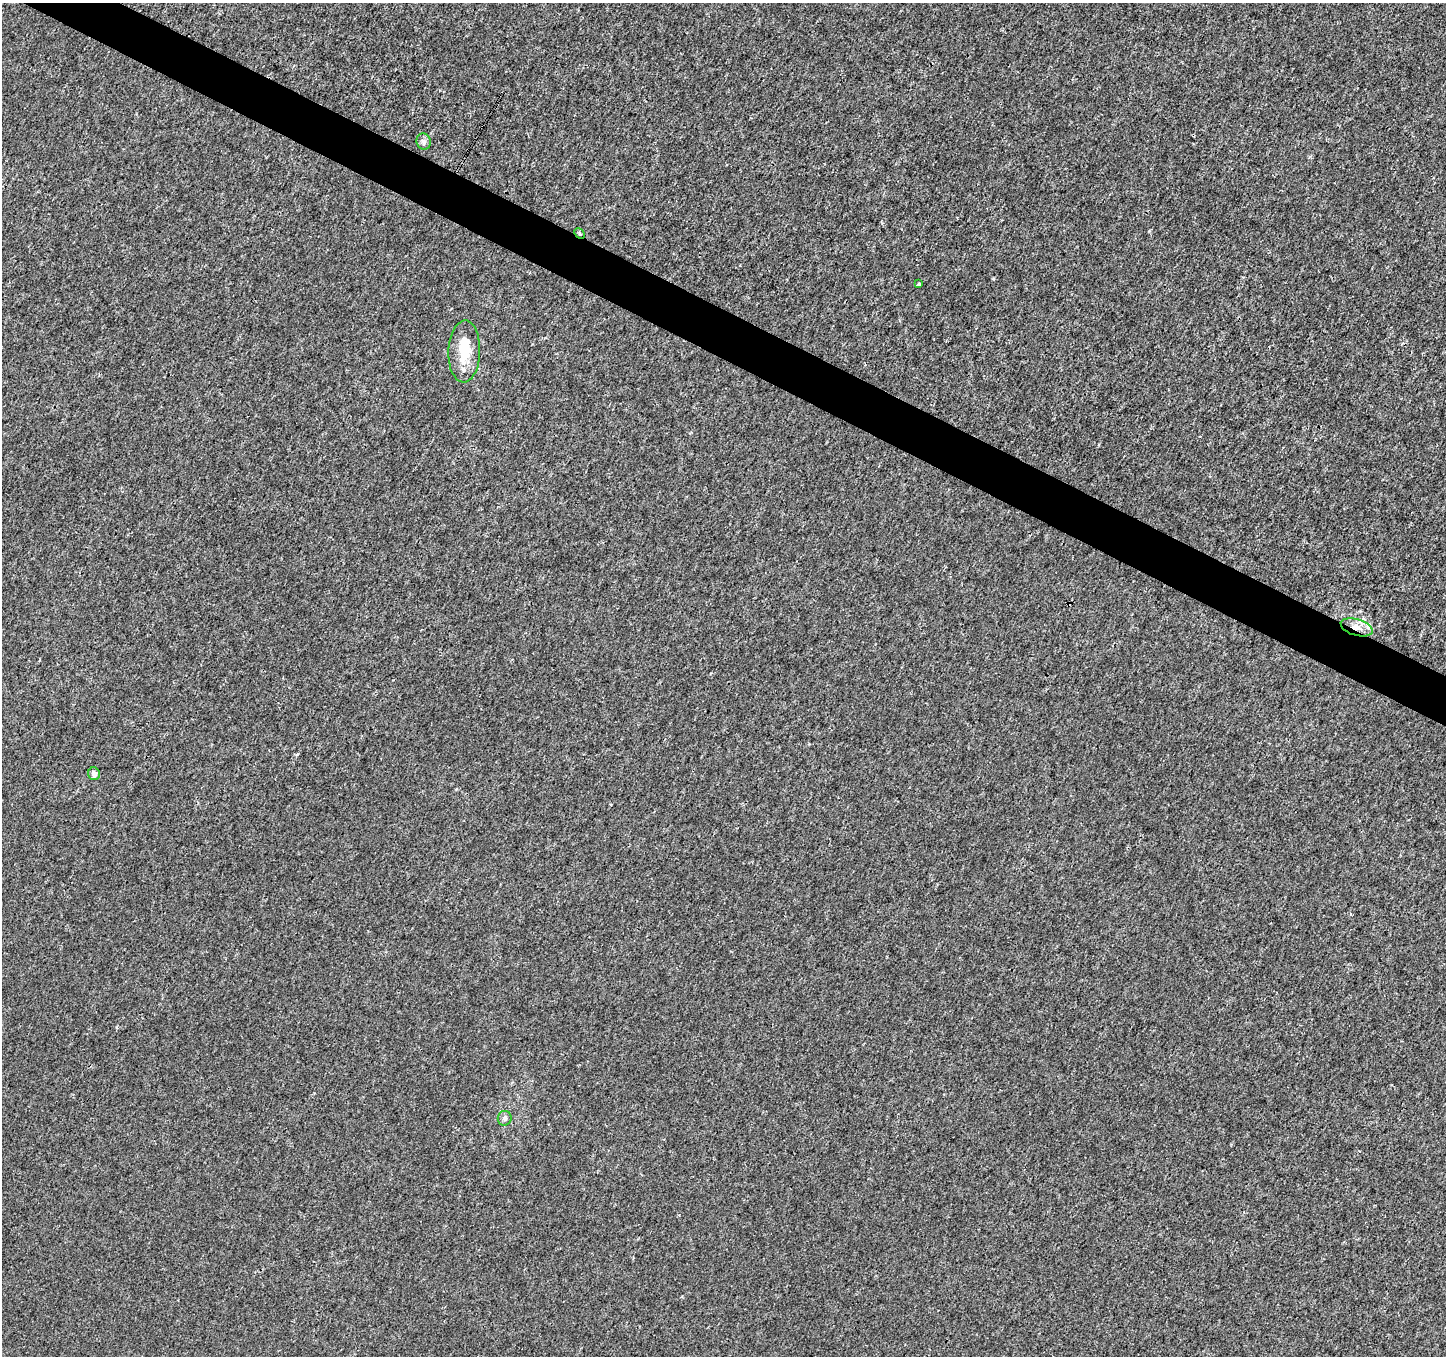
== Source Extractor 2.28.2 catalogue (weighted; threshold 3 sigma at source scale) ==
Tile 11 of 4 x 4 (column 3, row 3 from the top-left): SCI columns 2889-4332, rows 1551-2904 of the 5783 x 5876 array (HDU 1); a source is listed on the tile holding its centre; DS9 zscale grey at full resolution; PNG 1448 x 1358 px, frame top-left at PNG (2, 3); each listed source drawn as its Kron ellipse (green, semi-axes under 4 px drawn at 4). Shown black and unused: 4% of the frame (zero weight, under 3 of 4 exposures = <1% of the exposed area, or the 3 px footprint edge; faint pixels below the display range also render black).
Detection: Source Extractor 2.28.2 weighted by HDU 2 'WHT'; one run over the whole footprint, this tile lists its part. Background 4.16e-04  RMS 0.0018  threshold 0.00801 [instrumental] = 3 sigma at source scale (4.5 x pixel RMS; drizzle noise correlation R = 1.50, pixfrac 1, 0.0396/0.0396 arcsec/px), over >= 5 px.
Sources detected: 10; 1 cosmic-ray / hot-pixel residue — neither listed nor drawn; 2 inside a brighter listed object's ellipse — not listed separately; the other 7 listed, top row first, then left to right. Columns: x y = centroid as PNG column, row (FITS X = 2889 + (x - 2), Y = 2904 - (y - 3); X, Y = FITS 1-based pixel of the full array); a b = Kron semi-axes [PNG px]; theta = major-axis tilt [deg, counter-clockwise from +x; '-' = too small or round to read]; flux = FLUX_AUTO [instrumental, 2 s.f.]
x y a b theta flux
424 141 8 7 - 0.54
580 233 6 3 -47 0.25
918 284 3 3 - 1.1
464 351 31 16 88 4.3
1357 627 16 8 -16 2.1
94 774 6 6 - 0.8
505 1118 7 7 - 0.51
Overlapping masked pixels (flux is a lower limit): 2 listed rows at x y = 580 233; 1357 627